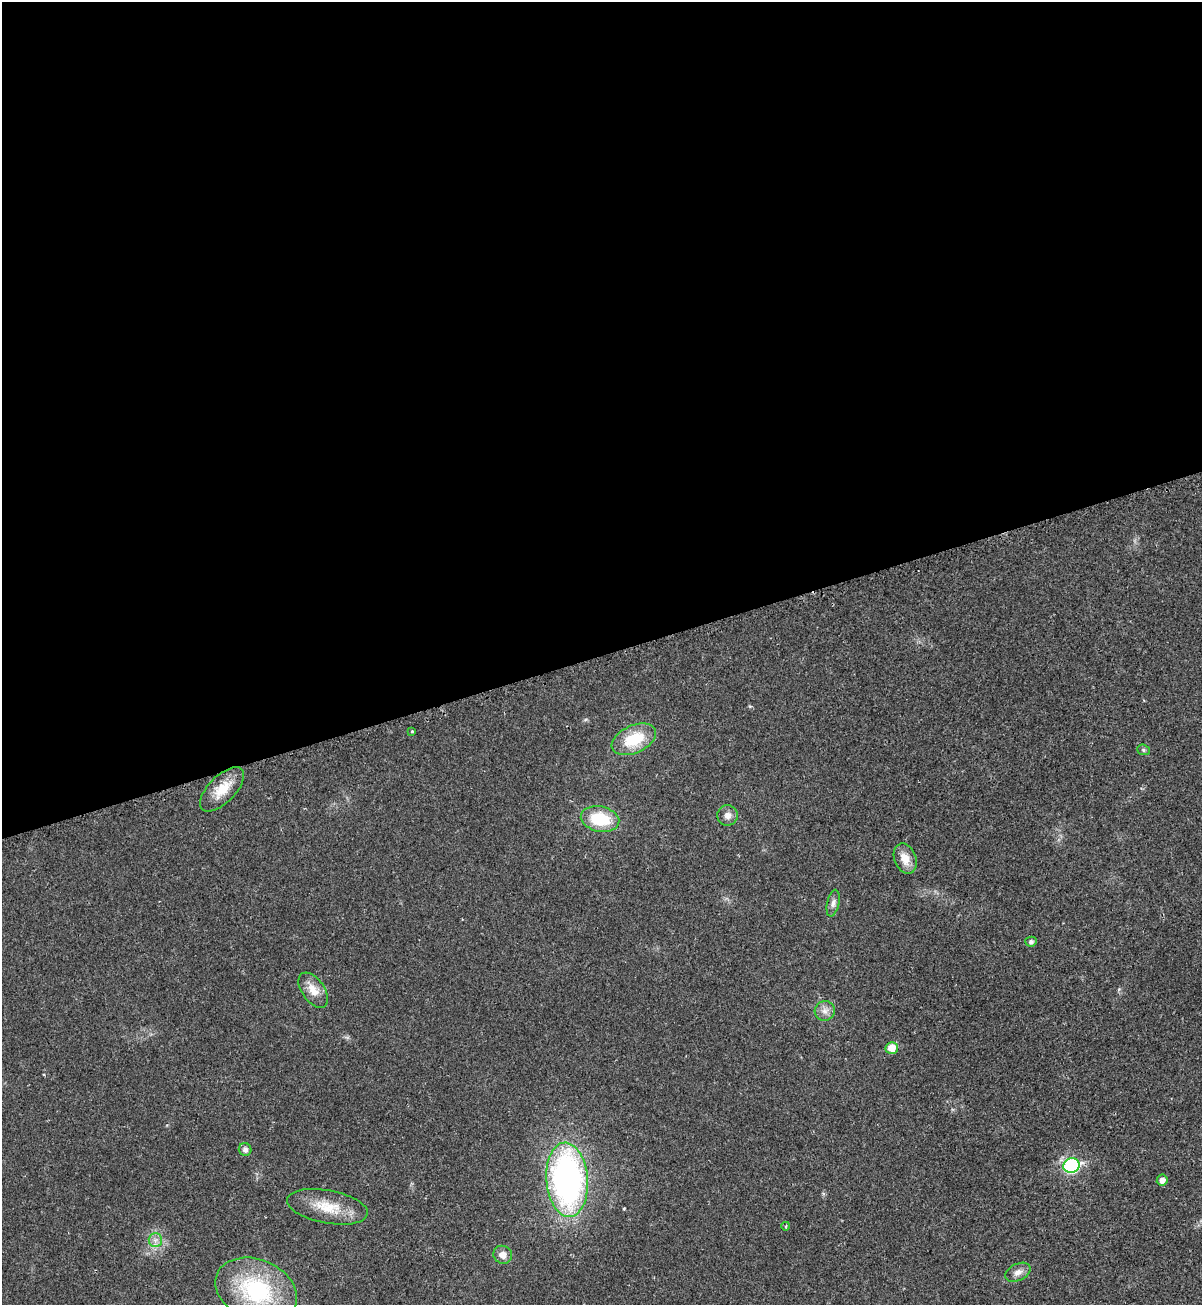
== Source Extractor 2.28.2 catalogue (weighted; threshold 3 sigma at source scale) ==
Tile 2 of 4 x 4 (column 2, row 1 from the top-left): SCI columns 1401-2600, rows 3944-5246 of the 5295 x 5264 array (HDU 1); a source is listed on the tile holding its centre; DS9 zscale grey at full resolution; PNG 1204 x 1307 px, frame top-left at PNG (2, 2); each listed source drawn as its Kron ellipse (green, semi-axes under 4 px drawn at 4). Shown black and unused: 50% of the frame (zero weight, under 2 of 3 exposures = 2% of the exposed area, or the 3 px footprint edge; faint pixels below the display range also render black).
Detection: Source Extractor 2.28.2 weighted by HDU 2 'WHT'; one run over the whole footprint, this tile lists its part. Background 0.0204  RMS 0.0038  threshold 0.0172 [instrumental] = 3 sigma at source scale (4.5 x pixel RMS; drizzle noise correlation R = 1.50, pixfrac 1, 0.05/0.05 arcsec/px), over >= 5 px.
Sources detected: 22; all 22 listed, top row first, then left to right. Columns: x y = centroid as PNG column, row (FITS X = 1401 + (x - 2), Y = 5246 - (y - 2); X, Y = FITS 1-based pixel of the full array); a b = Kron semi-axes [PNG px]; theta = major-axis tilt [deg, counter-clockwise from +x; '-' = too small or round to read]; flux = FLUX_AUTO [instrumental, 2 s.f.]
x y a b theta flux
412 732 3 3 - 0.45
634 739 23 14 24 15
1143 750 6 5 - 0.68
222 789 28 13 45 8.5
728 815 10 10 - 2.3
600 819 19 12 -11 17
905 859 16 10 -67 5.2
833 903 13 6 77 1.7
1031 942 5 5 - 1.1
313 990 20 11 -55 5
825 1011 10 10 - 2.4
892 1048 6 6 - 6
245 1150 6 6 - 1.7
1071 1165 8 7 - 49
567 1180 37 20 -86 130
1162 1180 5 5 - 2.1
327 1207 41 16 -10 11
786 1226 4 2 - 0.33
155 1240 7 6 - 1.6
503 1255 9 8 - 2.9
1018 1272 13 8 25 2.4
256 1290 42 30 -23 40